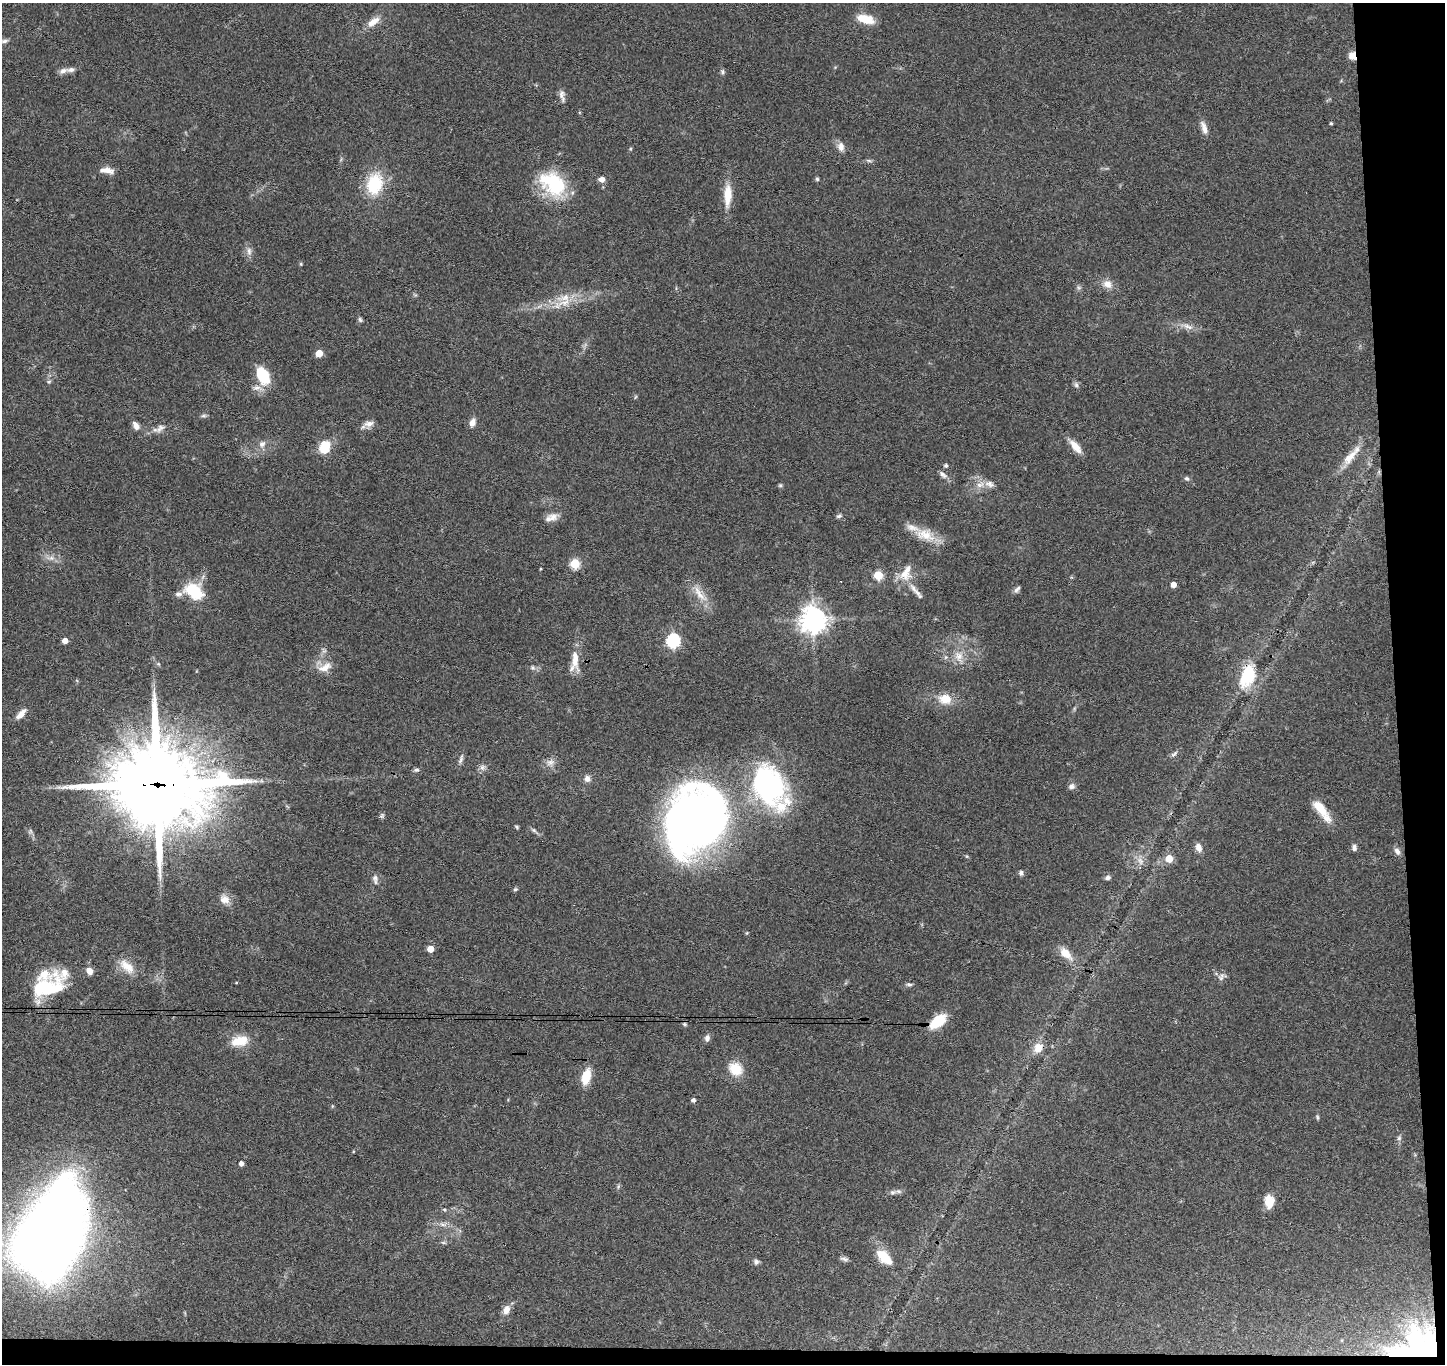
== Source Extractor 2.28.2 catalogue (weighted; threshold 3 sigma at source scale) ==
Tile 9 of 3 x 3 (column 3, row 3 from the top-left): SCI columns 2944-4386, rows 152-1513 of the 4442 x 4370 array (HDU 1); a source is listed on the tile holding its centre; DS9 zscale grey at full resolution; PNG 1447 x 1366 px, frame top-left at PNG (2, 3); no overlay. Shown black and unused: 5% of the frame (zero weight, under 3 of 4 exposures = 6% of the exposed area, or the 3 px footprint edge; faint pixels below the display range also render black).
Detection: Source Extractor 2.28.2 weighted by HDU 2 'WHT'; one run over the whole footprint, this tile lists its part. Background 0.0832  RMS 0.0057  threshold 0.0256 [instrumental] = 3 sigma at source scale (4.5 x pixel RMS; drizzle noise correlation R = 1.50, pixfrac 1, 0.05/0.05 arcsec/px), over >= 5 px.
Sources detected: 137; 2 inside a brighter object's white glare — not listed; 8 inside a brighter listed object's ellipse — not listed separately; the other 127 listed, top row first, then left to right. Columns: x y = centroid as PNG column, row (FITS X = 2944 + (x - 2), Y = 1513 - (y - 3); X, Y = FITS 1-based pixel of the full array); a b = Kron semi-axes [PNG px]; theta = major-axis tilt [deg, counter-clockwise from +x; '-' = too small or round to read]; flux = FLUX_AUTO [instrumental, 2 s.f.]
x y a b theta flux
866 19 20 9 -15 10
373 22 19 9 37 6.1
5 41 10 5 10 1.5
1352 56 8 7 - 4.9
63 71 12 6 25 2.7
722 72 6 5 - 1.2
562 96 18 7 -81 2.9
1331 123 4 3 - 0.71
1204 128 19 7 -73 3.9
841 147 12 9 -80 3.6
869 161 10 4 -11 1.1
107 170 14 7 -9 5.2
602 179 7 6 - 3.2
817 179 5 5 - 0.89
374 184 22 16 77 27
553 184 34 23 -37 38
728 195 28 9 88 11
249 251 12 6 -89 2.8
301 264 5 4 - 0.6
1107 284 12 10 -32 4.9
565 298 24 10 6 11
360 320 7 5 -63 1.1
1188 326 17 6 -20 4.1
319 353 5 5 - 9.8
263 376 16 10 -63 24
49 382 6 4 2 0.82
1076 385 8 6 -74 1.5
257 388 14 7 -9 3.4
203 416 9 4 1 1.1
472 422 10 7 72 3.3
369 424 14 9 15 3.6
136 425 11 7 -61 3.2
160 428 15 8 37 3.4
262 444 11 9 46 3.3
1075 446 18 8 -50 6.7
325 447 16 12 69 13
1350 457 29 10 50 9.2
946 465 5 5 - 1.2
943 475 13 6 -41 2.5
1187 479 7 6 - 1.3
989 484 14 9 -20 3.9
780 485 6 5 - 0.89
839 516 8 5 16 1.3
553 517 14 12 11 4.3
925 535 31 16 -21 14
51 558 13 6 0 3.1
575 564 5 5 - 32
540 569 4 3 - 0.47
906 573 25 13 69 9.5
878 575 5 5 - 28
1173 585 4 4 - 4.5
913 588 18 7 -58 4.2
1017 589 11 5 46 1.6
194 591 16 11 -33 28
178 594 10 7 1 2.3
699 594 30 9 -53 8.4
813 620 9 8 - 580
65 640 4 4 - 6
673 641 6 6 - 96
959 656 15 12 -83 6.9
946 657 6 4 89 1
575 659 30 9 -87 8.5
158 664 5 5 - 0.84
325 667 20 11 27 6.6
532 668 7 6 - 1.4
1248 676 29 16 69 26
945 699 14 11 -11 10
21 714 16 7 45 4.4
1174 754 11 5 44 1.6
461 759 14 5 71 1.9
550 762 13 8 21 3.3
482 767 9 8 - 2.1
416 770 8 5 9 1.2
587 779 9 8 - 2.6
158 784 34 28 -6 6800
768 785 53 36 -60 99
1071 786 9 8 - 2
1320 807 23 11 -48 10
382 816 7 6 - 1.1
698 821 57 49 63 470
517 827 5 4 - 0.77
534 830 8 5 -27 1.3
30 831 7 5 61 1.1
1198 847 10 7 -72 3.8
1354 847 7 6 - 2.1
1397 851 8 6 -61 2.6
1169 859 6 5 - 11
1140 861 12 8 -58 3.5
1021 873 6 6 - 1.7
1108 878 7 5 15 1.5
375 879 14 7 -83 2.4
515 889 6 5 - 0.97
225 899 14 11 -24 5.2
747 933 5 4 - 0.56
430 949 5 5 - 8.7
1066 953 18 9 -45 7.8
127 966 24 11 -42 8.6
89 971 7 6 - 4.4
1222 975 15 6 -8 2.4
236 983 4 3 - 0.49
909 984 8 5 -6 1.3
46 987 34 18 17 40
938 1021 16 8 40 22
685 1024 7 5 -21 1
707 1038 8 6 77 2.3
240 1041 21 12 11 11
1038 1048 12 10 56 7
735 1069 17 14 -33 12
586 1077 17 9 75 12
693 1100 4 4 - 1.9
332 1106 6 4 90 0.56
1317 1117 7 4 -77 0.81
1399 1138 6 6 - 1.2
353 1151 4 2 - 0.44
241 1164 4 4 - 2.7
618 1187 7 4 73 0.85
893 1192 9 6 19 1.9
1269 1201 15 10 -86 7.4
444 1210 6 3 -44 0.67
443 1224 12 5 -17 2.7
443 1242 6 4 -19 0.84
43 1243 53 45 -60 690
884 1257 26 13 -44 12
844 1259 12 5 -9 1.5
756 1262 7 6 - 1.6
506 1310 12 8 66 4.5
1419 1348 52 30 2 66
Overlapping masked pixels (flux is a lower limit): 5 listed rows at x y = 1352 56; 1248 676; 158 784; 43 1243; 1419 1348